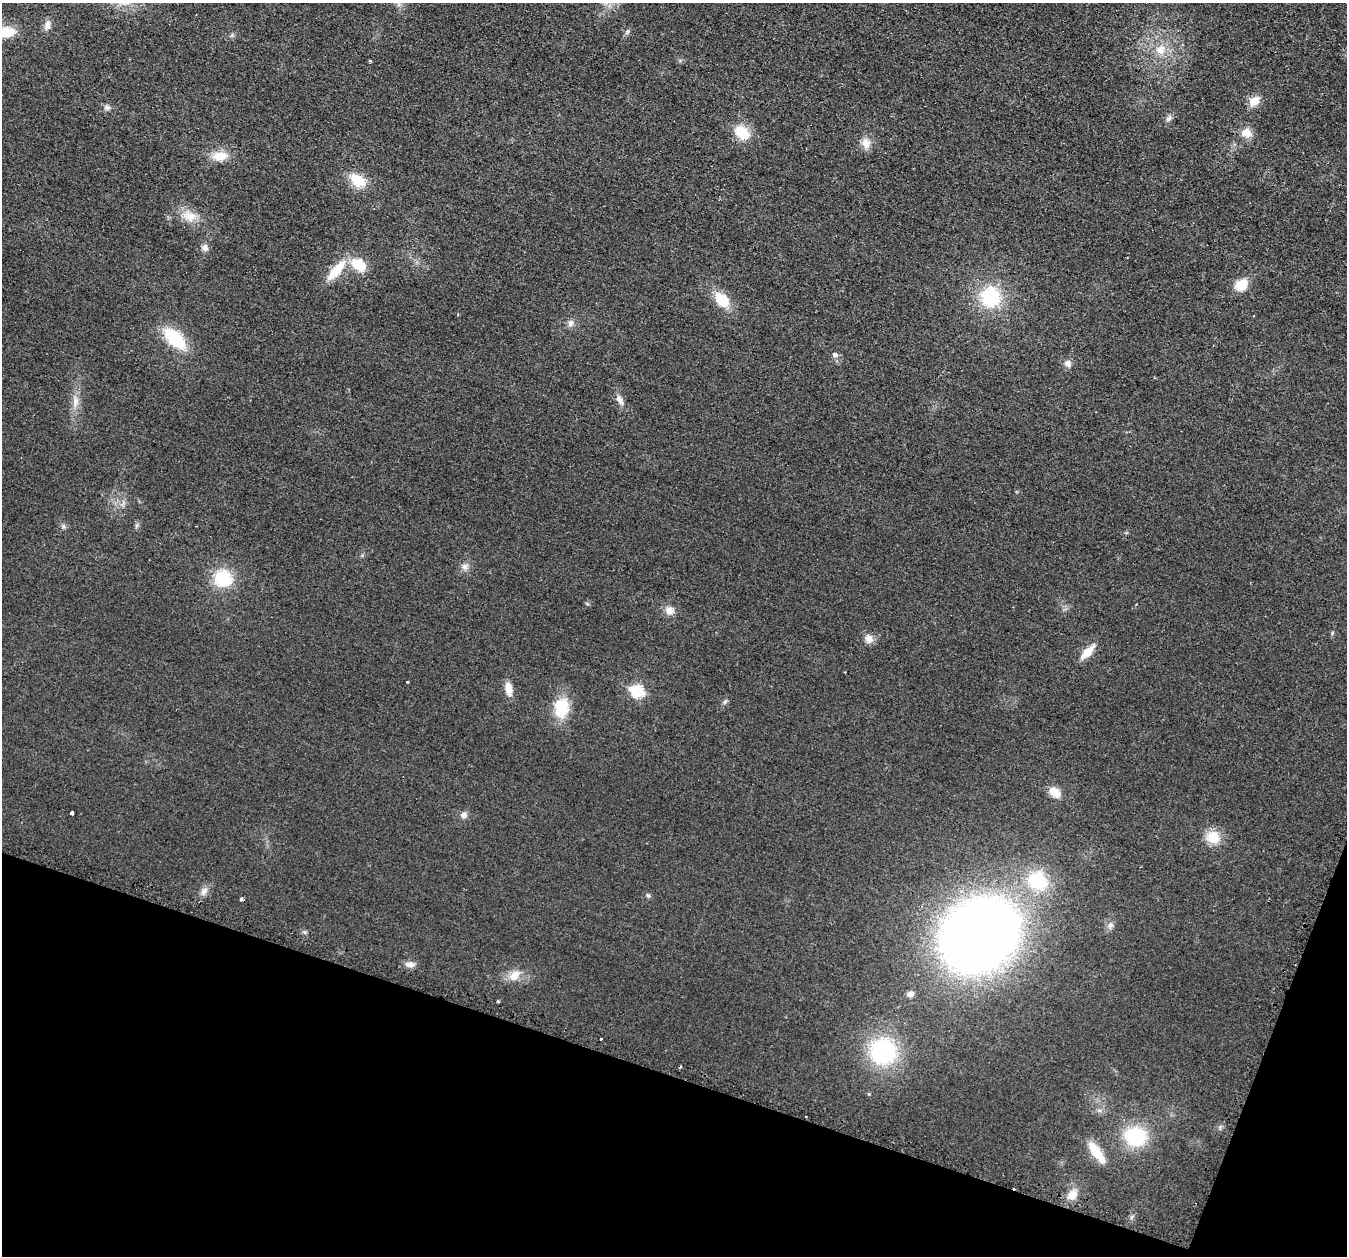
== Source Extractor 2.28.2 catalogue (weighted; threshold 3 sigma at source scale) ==
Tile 15 of 4 x 4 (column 3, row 4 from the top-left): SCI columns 2717-4061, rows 156-1409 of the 5436 x 5458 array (HDU 1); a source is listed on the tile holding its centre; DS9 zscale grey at full resolution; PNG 1349 x 1258 px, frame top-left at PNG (2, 3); no overlay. Shown black and unused: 17% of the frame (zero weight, under 2 of 3 exposures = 3% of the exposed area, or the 3 px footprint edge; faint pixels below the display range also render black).
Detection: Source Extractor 2.28.2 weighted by HDU 2 'WHT'; one run over the whole footprint, this tile lists its part. Background 0.021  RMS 0.0087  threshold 0.0391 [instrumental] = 3 sigma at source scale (4.5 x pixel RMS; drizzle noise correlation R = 1.50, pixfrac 1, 0.05/0.05 arcsec/px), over >= 5 px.
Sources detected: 59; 5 cosmic-ray / hot-pixel residue — not listed; the other 54 listed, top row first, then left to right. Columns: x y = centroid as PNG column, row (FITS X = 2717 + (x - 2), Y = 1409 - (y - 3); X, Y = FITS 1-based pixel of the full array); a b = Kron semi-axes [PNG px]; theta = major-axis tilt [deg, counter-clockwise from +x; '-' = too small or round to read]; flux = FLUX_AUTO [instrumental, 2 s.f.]
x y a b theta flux
47 25 12 8 71 5.1
5 32 20 10 2 24
627 32 9 4 45 1.8
1160 50 14 13 - 12
1254 101 13 10 35 10
107 107 9 7 -5 2.9
1169 118 10 6 56 3
742 132 15 11 -38 24
1246 133 14 11 -14 8.7
866 143 13 10 -78 8.1
220 156 21 11 4 14
358 181 21 14 -36 20
189 216 21 14 -21 14
205 248 9 8 - 3.9
358 265 15 11 -34 25
336 271 28 10 49 24
1241 285 13 10 39 18
990 297 22 21 - 53
722 300 16 11 -47 26
571 323 9 7 90 3.6
175 339 23 12 -42 52
835 355 7 6 - 2.9
1068 363 9 8 - 4.5
620 400 15 7 -57 4.9
75 401 19 8 -86 8.5
63 526 6 6 - 1.8
465 567 9 8 - 4.1
223 578 20 19 - 37
669 611 11 10 - 7
869 639 12 10 -57 5.9
1088 652 19 8 47 14
407 682 3 3 - 1.8
509 689 16 8 -79 9.4
637 691 7 6 - 78
725 702 7 4 71 1.5
561 708 19 14 81 32
1055 792 11 8 -41 13
72 813 3 3 - 21
464 815 8 8 - 3.8
1213 837 15 14 - 19
1038 880 24 20 -43 45
204 891 13 8 54 5
648 895 6 5 - 1.6
241 899 3 3 - 11
1110 925 8 7 - 3.2
980 935 60 50 41 980
410 964 11 7 -1 5.2
514 975 17 12 45 10
910 994 8 6 8 4.2
600 1039 3 3 - 5.8
883 1051 33 33 - 83
1135 1136 20 18 -10 57
1096 1152 31 10 -55 19
1072 1195 13 10 56 9.1
Isophote crosses this tile's border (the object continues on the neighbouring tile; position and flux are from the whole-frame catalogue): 1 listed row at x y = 5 32